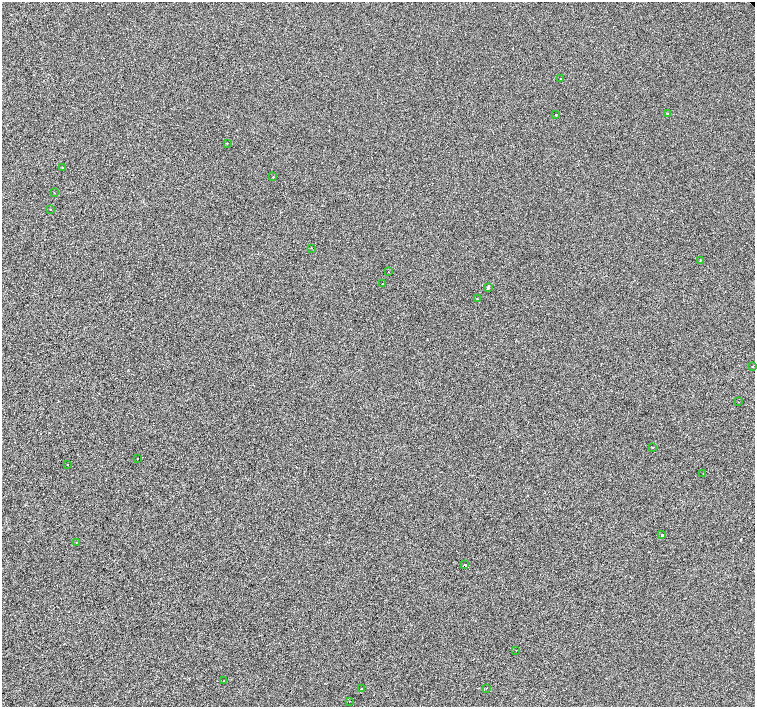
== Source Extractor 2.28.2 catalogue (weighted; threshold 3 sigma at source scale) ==
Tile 7 of 4 x 4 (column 3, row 2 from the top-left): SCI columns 3016-4520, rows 3070-4478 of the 6080 x 6080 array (HDU 1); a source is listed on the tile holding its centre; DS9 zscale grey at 2 x 2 block average (1 PNG px = mean of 2 x 2 image px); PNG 757 x 709 px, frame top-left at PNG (2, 2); each listed source drawn as its Kron ellipse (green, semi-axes under 4 px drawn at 4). Shown black and unused: <1% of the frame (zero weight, under 2 of 3 exposures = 3% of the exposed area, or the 3 px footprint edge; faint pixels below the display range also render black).
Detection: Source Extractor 2.28.2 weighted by HDU 2 'WHT'; one run over the whole footprint, this tile lists its part. Background 0.0012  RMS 0.012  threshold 0.0537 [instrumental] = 3 sigma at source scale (4.5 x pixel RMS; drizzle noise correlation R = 1.50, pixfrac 1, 0.0396/0.0396 arcsec/px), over >= 5 px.
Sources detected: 31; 3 cosmic-ray / hot-pixel residue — neither listed nor drawn; the other 28 listed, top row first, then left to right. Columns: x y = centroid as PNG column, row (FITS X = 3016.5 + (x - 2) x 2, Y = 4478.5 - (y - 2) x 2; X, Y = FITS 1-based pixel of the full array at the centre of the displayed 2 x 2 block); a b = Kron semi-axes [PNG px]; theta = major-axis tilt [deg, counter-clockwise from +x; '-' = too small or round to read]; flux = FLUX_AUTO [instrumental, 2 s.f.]
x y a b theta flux
560 78 2 2 - 2.4
667 113 2 2 - 18
556 115 2 2 - 8
227 143 2 2 - 5.6
62 168 2 2 - 1.7
273 177 2 2 - 1.3
54 193 2 2 - 1.1
50 209 2 2 - 1.4
311 248 2 2 - 1.8
700 260 2 2 - 5.2
388 272 2 2 - 2
382 284 2 2 - 1.3
488 287 2 2 - 4.7
477 299 2 2 - 3.1
752 366 2 2 - 6.5
738 402 2 2 - 1.2
652 448 2 2 - 30
138 458 2 2 - 2.6
67 464 2 2 - 9.2
703 474 2 2 - 1.2
662 535 2 2 - 18
76 542 2 2 - 4.3
465 565 2 2 - 18
516 650 2 2 - 1.5
224 681 2 2 - 1.9
486 688 2 2 - 0.86
361 689 2 2 - 2.9
349 701 2 2 - 8.2
Diffuse or blended objects may show on this block-average render without a row.